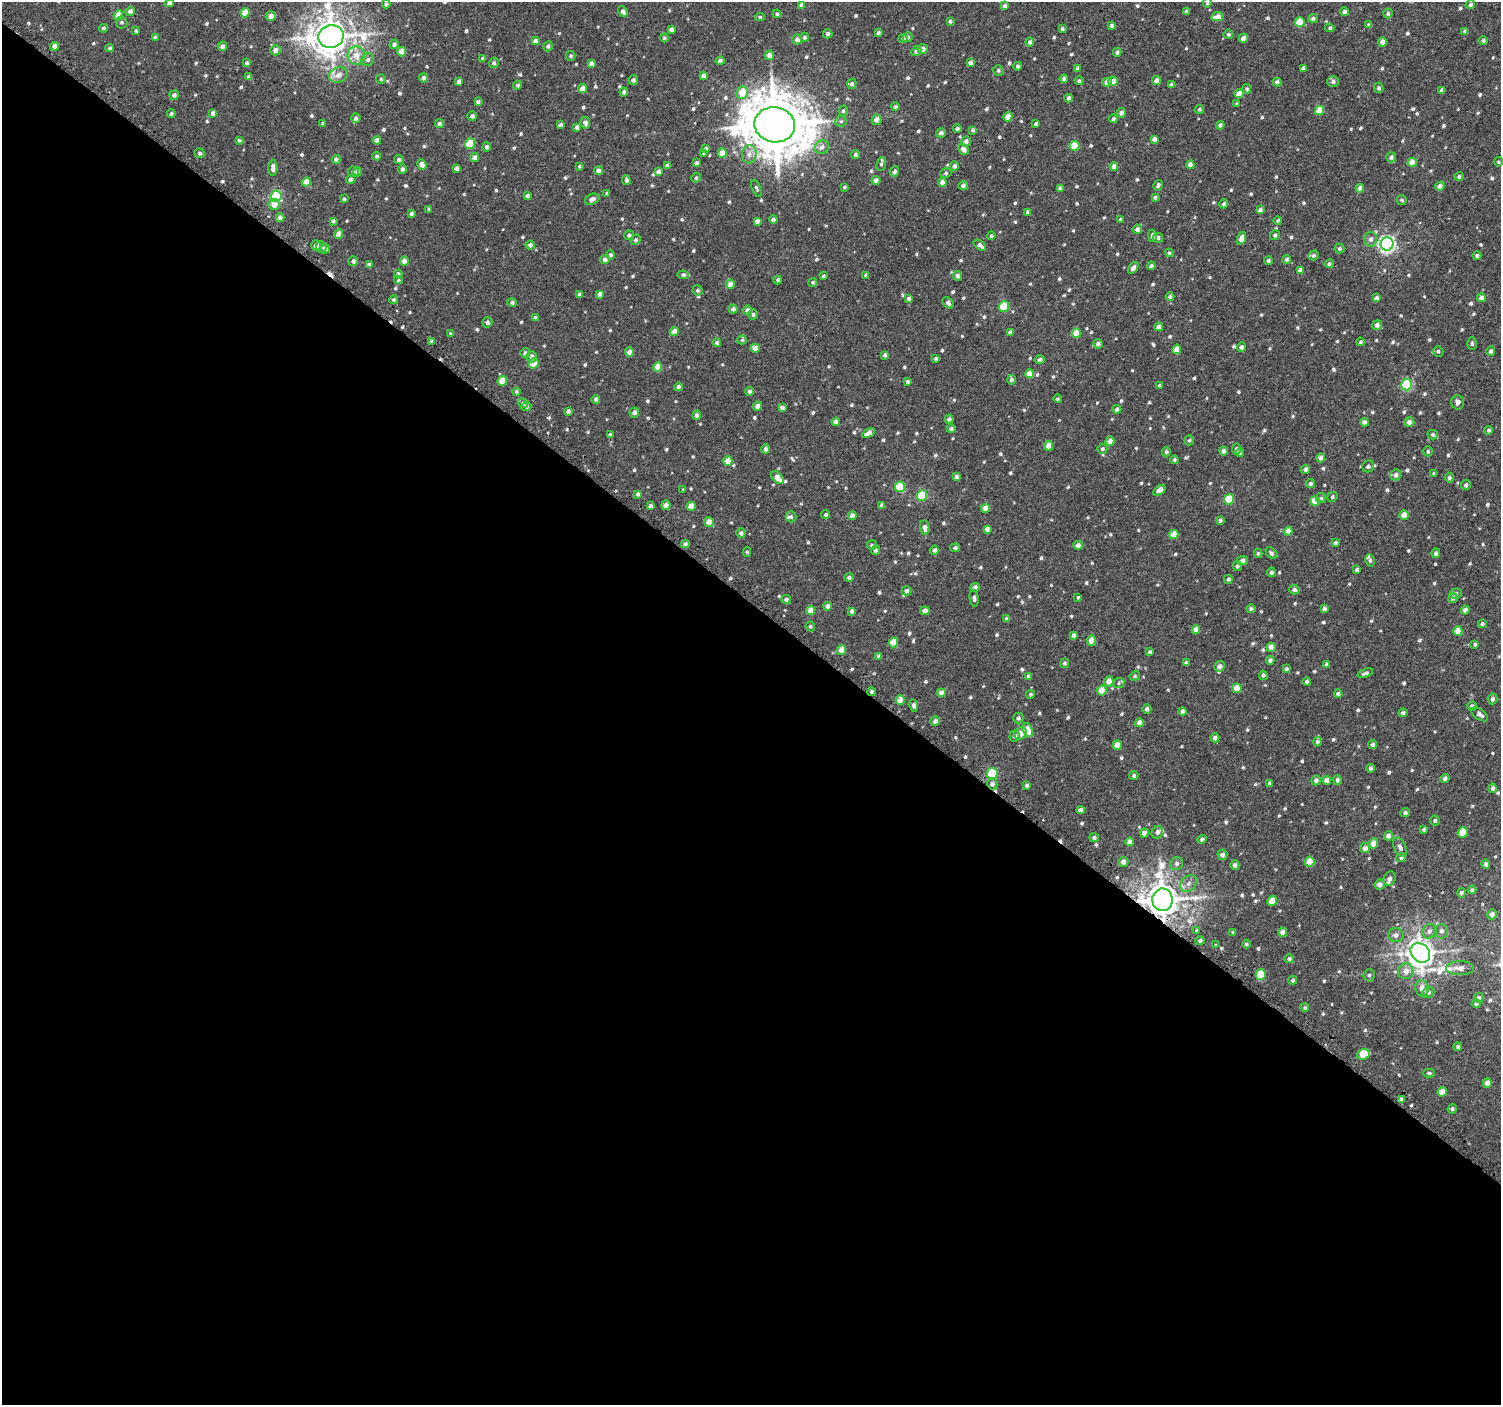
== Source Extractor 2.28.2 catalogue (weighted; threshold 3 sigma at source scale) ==
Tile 14 of 4 x 4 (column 2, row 4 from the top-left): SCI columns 1507-3005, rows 185-1587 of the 6016 x 6045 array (HDU 1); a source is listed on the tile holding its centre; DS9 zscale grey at full resolution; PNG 1503 x 1407 px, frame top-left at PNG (2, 2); each listed source drawn as its Kron ellipse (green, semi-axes under 4 px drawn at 4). Shown black and unused: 57% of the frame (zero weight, under 2 of 3 exposures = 2% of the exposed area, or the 3 px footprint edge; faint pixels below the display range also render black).
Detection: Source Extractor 2.28.2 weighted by HDU 2 'WHT'; one run over the whole footprint, this tile lists its part. Background 8.43e-04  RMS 0.003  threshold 0.0137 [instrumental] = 3 sigma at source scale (4.5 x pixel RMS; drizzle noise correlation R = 1.50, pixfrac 1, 0.0396/0.0396 arcsec/px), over >= 5 px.
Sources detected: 817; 4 cosmic-ray / hot-pixel residue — neither listed nor drawn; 8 inside a brighter listed object's ellipse — not listed separately; of the other 805, all 500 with FLUX_AUTO >= 0.506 (the completeness limit of this list) listed and drawn (305 fainter detections not listed), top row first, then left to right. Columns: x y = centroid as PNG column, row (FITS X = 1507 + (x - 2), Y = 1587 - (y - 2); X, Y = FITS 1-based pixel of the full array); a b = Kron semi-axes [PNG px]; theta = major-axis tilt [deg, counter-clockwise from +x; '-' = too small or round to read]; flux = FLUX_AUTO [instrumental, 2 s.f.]
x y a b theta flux
169 3 4 4 - 1.1
1207 3 5 4 - 0.51
386 4 4 4 - 0.79
802 5 4 4 - 1.5
1470 5 5 4 - 0.8
1005 6 4 4 - 1.2
130 11 5 4 - 1.3
623 12 6 4 -54 1.1
1186 12 4 3 - 1
1345 12 4 4 - 1.2
245 13 5 4 - 4.7
1388 13 5 4 - 0.81
777 14 4 4 - 0.63
118 15 5 4 - 4.1
271 16 5 5 - 1.9
760 17 5 4 - 0.51
1217 17 6 4 7 2.7
1313 18 5 4 - 0.62
950 21 4 4 - 0.65
121 22 6 6 - 0.66
1300 22 5 4 - 8
1111 25 4 4 - 0.85
1369 25 4 4 - 0.64
103 28 4 4 - 0.54
1330 28 4 4 - 0.55
1062 29 4 3 - 0.64
671 30 4 4 - 1.3
136 31 4 3 - 0.56
1465 31 4 4 - 1
878 33 4 4 - 0.66
828 34 5 4 - 0.87
1228 34 5 4 - 0.76
155 37 4 4 - 0.52
331 37 12 11 - 650
804 37 4 4 - 0.86
908 37 5 4 - 0.72
664 38 4 4 - 0.63
903 38 5 4 - 0.59
1243 38 5 4 - 1.9
797 39 5 5 - 1.2
1483 40 4 4 - 0.69
535 41 4 4 - 1.7
1030 42 4 4 - 1.1
1382 42 4 4 - 1.7
394 44 5 4 - 0.91
55 46 4 4 - 2.1
222 46 5 4 - 1.1
548 46 5 4 - 0.68
110 48 4 4 - 0.66
923 49 5 5 - 1.6
275 50 5 5 - 1.6
916 51 5 4 - 1.1
402 52 4 4 - 3.5
1117 52 4 4 - 0.67
769 55 5 4 - 1.9
356 56 9 8 - 3.5
571 56 5 5 - 0.6
483 58 4 4 - 0.8
368 60 6 6 - 1
720 61 4 4 - 0.98
247 63 4 4 - 0.94
494 63 5 4 - 0.74
970 63 4 4 - 1.3
592 64 4 4 - 1.7
1018 66 4 4 - 0.82
1303 68 4 3 - 0.83
1077 69 3 3 - 0.61
998 70 5 5 - 0.53
338 75 9 7 17 2.3
703 76 4 4 - 1.4
249 77 4 4 - 0.89
424 78 4 4 - 1
381 79 5 4 - 0.63
1064 79 4 4 - 1.1
633 80 5 4 - 0.89
1157 80 4 4 - 1.9
459 81 4 4 - 1.1
1079 81 4 4 - 0.66
1113 81 5 4 - 2.7
1107 82 5 4 - 2.4
1277 82 4 4 - 0.89
1333 82 6 5 - 0.91
852 84 5 4 - 0.77
518 85 4 4 - 0.74
1172 85 4 4 - 1.1
582 88 4 4 - 2.6
1379 88 5 4 - 0.75
1247 89 5 4 - 0.66
1442 90 4 3 - 0.8
624 92 4 4 - 0.91
742 92 6 5 - 5.9
1239 94 4 4 - 2.9
174 95 5 4 - 0.96
1069 98 4 4 - 1.1
478 102 4 4 - 0.93
1237 103 4 4 - 0.51
895 107 4 4 - 0.75
1199 109 5 4 - 0.52
1319 110 5 4 - 5.6
843 111 5 4 - 0.55
213 113 4 4 - 1.2
1121 113 5 4 - 1
171 114 4 4 - 0.6
472 116 5 4 - 0.92
1008 117 4 4 - 3.6
356 118 5 4 - 1.2
1113 119 4 4 - 0.85
876 120 5 5 - 1.7
841 121 6 5 - 0.57
585 123 6 5 - 1.2
323 124 3 3 - 0.6
439 124 4 4 - 0.71
1036 124 3 3 - 0.84
560 125 4 3 - 0.94
775 125 20 17 -10 1800
1220 125 4 4 - 0.97
577 127 4 4 - 1.4
957 129 4 4 - 0.71
973 130 4 4 - 0.91
941 133 5 5 - 0.87
1154 139 4 4 - 1.3
239 140 4 4 - 0.65
377 140 4 4 - 1.1
966 141 5 4 - 1.4
470 144 5 5 - 11
1074 146 5 5 - 9
487 147 4 4 - 0.83
822 147 7 6 - 1.5
706 148 4 3 - 0.52
963 149 6 4 -56 1.8
200 153 5 4 - 0.69
722 153 4 4 - 4.1
704 154 3 3 - 1.4
749 154 9 7 85 1.7
855 154 4 4 - 0.89
377 156 4 4 - 0.6
475 157 4 4 - 1.9
1391 157 5 5 - 1
336 159 4 4 - 1.4
399 160 4 4 - 0.73
1412 162 4 4 - 4
1498 162 5 4 - 0.52
696 163 4 4 - 0.68
422 164 5 4 - 2
881 164 7 5 80 0.7
667 165 4 4 - 1.1
1190 165 4 4 - 1.6
579 166 3 3 - 0.52
954 166 5 4 - 1.1
1114 166 4 4 - 2.1
273 168 8 4 89 1.7
456 168 4 4 - 1.2
402 169 5 4 - 0.91
358 171 5 4 - 1.2
598 171 4 4 - 1.7
659 171 4 4 - 1.3
895 171 5 4 - 0.83
353 172 5 5 - 0.52
946 173 5 5 - 0.62
1459 176 4 4 - 0.62
696 178 5 4 - 0.68
350 179 4 4 - 1.1
626 180 5 4 - 0.93
876 180 4 4 - 1.5
306 182 4 4 - 3.2
942 182 4 4 - 1.7
1158 185 5 3 - 0.73
963 186 5 4 - 1.2
1440 186 4 4 - 1.6
845 187 3 3 - 0.52
756 188 9 4 -68 0.57
1060 188 4 4 - 0.87
1360 188 4 4 - 1.7
607 193 4 4 - 0.67
276 196 6 5 - 31
527 196 4 3 - 0.78
1155 197 4 3 - 0.63
344 199 3 3 - 0.56
592 199 7 5 21 1.4
1402 200 5 4 - 0.63
1224 204 4 4 - 0.99
274 205 6 5 - 2.4
429 209 4 3 - 0.62
1260 210 4 4 - 1
1028 212 4 4 - 1.3
411 214 4 3 - 0.83
280 218 4 4 - 1.7
773 219 4 4 - 0.99
1121 219 3 3 - 0.71
1278 220 4 4 - 0.57
333 221 4 4 - 0.79
757 221 4 4 - 1.3
1137 229 5 4 - 1.2
339 234 5 4 - 2.8
629 235 5 4 - 0.96
1275 235 5 4 - 0.79
991 236 4 4 - 0.55
1152 236 6 4 -90 1
1158 238 5 5 - 1.1
1241 238 6 4 70 2.1
1371 239 7 6 - 1.3
636 240 5 5 - 0.7
1387 244 6 6 - 97
316 245 5 5 - 1.8
530 245 4 4 - 0.98
980 245 7 4 -39 1.1
321 247 5 5 - 0.72
1339 248 5 5 - 0.78
325 249 4 4 - 1.2
1169 253 4 4 - 0.52
610 255 4 4 - 0.74
1314 255 5 5 - 0.79
1477 256 4 4 - 0.74
605 259 5 4 - 1.1
1287 259 4 4 - 0.79
353 261 5 4 - 1
404 261 4 4 - 1.8
1268 261 4 4 - 0.56
1329 264 4 4 - 0.58
369 265 4 4 - 1.3
1151 266 4 4 - 1
1133 268 7 4 54 1.5
1300 270 4 4 - 1.4
398 274 4 4 - 0.9
683 275 6 4 -9 0.81
866 275 4 3 - 0.51
823 276 3 3 - 1.1
957 276 5 4 - 0.96
398 280 4 4 - 0.52
778 280 4 3 - 0.76
813 282 4 4 - 0.57
730 284 4 4 - 3.2
698 290 5 5 - 0.73
579 294 4 4 - 1.2
600 294 4 4 - 1.6
1170 296 4 4 - 0.78
909 298 4 4 - 0.9
1376 298 4 4 - 1.4
1482 298 4 4 - 1.8
394 300 4 4 - 0.57
512 303 5 4 - 0.81
948 303 6 4 -46 1.1
1004 306 5 5 - 12
733 309 4 4 - 1.1
747 310 5 5 - 1.6
753 314 5 5 - 0.65
535 318 4 4 - 0.92
488 322 5 5 - 0.78
1377 325 4 4 - 1.4
1159 327 4 4 - 2
674 332 4 4 - 2.7
1010 332 4 4 - 1
451 333 4 3 - 0.71
1076 333 5 4 - 5.4
742 340 5 4 - 0.57
431 342 4 4 - 0.74
1360 342 4 4 - 0.55
717 343 4 4 - 0.94
1098 344 5 4 - 1
1472 344 6 5 - 0.54
1241 347 5 4 - 1.1
755 348 4 4 - 2.8
1177 349 5 4 - 4.1
1438 351 5 5 - 0.66
1491 351 5 4 - 0.88
630 352 4 4 - 2.3
525 353 5 5 - 0.98
885 355 4 4 - 0.87
532 357 6 5 - 1.3
936 359 4 4 - 0.66
1040 360 5 4 - 1.2
534 363 5 5 - 7.5
658 367 5 4 - 4.8
1030 374 4 4 - 3.5
1011 380 5 4 - 0.88
502 381 5 4 - 5.6
908 382 3 3 - 0.64
1160 385 4 3 - 0.53
1407 385 5 5 - 28
678 387 4 4 - 0.93
516 391 4 4 - 0.54
750 391 4 4 - 1
596 399 4 4 - 0.97
1058 399 4 4 - 0.52
1458 402 7 6 - 1.2
523 403 5 4 - 0.78
526 406 5 4 - 0.79
757 406 4 4 - 1.8
782 408 4 4 - 1.3
1117 409 4 4 - 0.94
568 411 4 4 - 0.91
634 413 5 4 - 1.1
697 415 5 4 - 1.1
949 419 4 4 - 0.96
836 422 4 4 - 1.8
1365 422 4 4 - 1.4
1409 422 5 5 - 1.7
951 429 4 4 - 0.88
1489 430 4 4 - 0.63
868 433 7 4 32 1.9
610 435 3 3 - 0.73
1433 435 5 4 - 0.65
1189 440 5 4 - 0.6
1110 441 4 4 - 2.1
1049 446 5 4 - 3.4
766 449 4 4 - 1.1
1102 449 5 5 - 0.7
1237 449 5 4 - 1
1223 451 4 4 - 1.2
1428 451 5 4 - 0.6
1166 452 4 4 - 0.64
1240 453 4 4 - 0.58
1321 458 4 4 - 2.1
1174 460 4 4 - 0.56
728 461 5 4 - 3.9
1368 466 6 5 - 0.95
1306 469 4 4 - 1.2
1434 474 4 3 - 0.58
1396 475 6 5 - 0.99
957 476 4 4 - 0.99
778 478 7 5 -46 3.1
1449 478 5 4 - 0.8
1310 484 4 4 - 0.78
1466 485 5 4 - 0.61
900 487 5 5 - 14
683 489 4 3 - 0.63
1159 490 7 4 36 2
638 494 4 3 - 0.78
922 496 5 5 - 17
1332 497 5 4 - 0.58
1321 498 5 5 - 0.52
1229 499 5 5 - 9.4
1315 501 5 4 - 4.8
666 505 5 4 - 2.1
882 505 4 4 - 1.4
650 506 4 4 - 1.1
691 506 4 4 - 3.4
986 508 4 4 - 3
826 515 4 4 - 0.52
1404 515 4 4 - 3.1
852 516 4 4 - 2.2
791 517 5 5 - 0.64
1220 520 4 4 - 0.67
709 522 5 4 - 2.7
925 527 7 4 -83 1.7
987 529 4 4 - 1.5
1288 531 4 4 - 2.3
741 533 4 4 - 0.89
1174 534 4 4 - 3.9
1335 543 4 4 - 0.63
685 544 4 4 - 1.1
872 545 5 5 - 0.53
1078 545 4 4 - 1.5
955 548 5 4 - 0.68
875 550 5 4 - 1
934 550 5 4 - 0.94
747 552 5 4 - 0.56
1258 553 4 3 - 0.52
1271 553 7 4 -47 0.76
1436 553 5 4 - 0.93
1243 560 5 4 - 1.2
1370 560 6 4 -79 0.58
1237 566 5 4 - 0.67
1357 570 4 3 - 0.9
1271 572 4 4 - 0.77
849 577 4 4 - 0.74
1228 579 4 4 - 0.67
975 588 4 4 - 2.1
1294 590 5 4 - 0.88
906 591 5 4 - 1.1
1456 593 6 5 - 0.7
1078 597 3 3 - 0.51
974 598 8 4 -84 0.99
1453 598 5 4 - 0.85
786 599 5 4 - 0.76
827 606 4 4 - 1.2
1251 609 5 4 - 0.78
1324 609 4 4 - 1.1
811 610 4 4 - 3.7
1465 610 4 4 - 1.4
852 611 4 4 - 1.1
925 611 5 4 - 1.4
1007 619 4 4 - 0.73
1482 624 4 4 - 0.81
810 626 5 4 - 0.54
1196 630 4 4 - 2.7
1458 631 4 4 - 3.6
1074 635 4 4 - 0.98
1091 641 5 4 - 3.2
893 642 5 4 - 5.6
1475 644 4 4 - 0.65
1271 647 4 4 - 2.4
841 650 5 4 - 2.3
1150 652 4 3 - 0.66
879 656 4 4 - 0.64
1270 660 4 4 - 0.9
1064 663 5 4 - 0.67
1186 663 4 4 - 0.76
1326 664 4 4 - 0.58
1220 666 5 5 - 1.1
1286 669 4 4 - 0.68
1365 673 8 4 18 0.88
1263 675 5 4 - 0.64
1029 676 4 3 - 0.8
1135 676 5 4 - 0.59
1109 681 5 5 - 2.9
1307 682 4 4 - 0.66
1119 683 6 5 - 0.51
1237 688 5 4 - 3.7
1102 691 5 4 - 5
872 692 4 4 - 0.63
941 693 4 4 - 2
1030 694 4 4 - 0.51
1338 694 4 4 - 0.73
1492 699 5 5 - 0.97
900 700 4 4 - 4.2
914 705 6 4 -79 0.89
1472 706 4 4 - 0.95
1147 709 4 4 - 0.97
1183 711 4 4 - 1.3
1403 713 4 4 - 0.75
1480 714 10 5 -35 1.2
1018 718 5 5 - 0.78
935 721 5 4 - 1
1139 723 4 4 - 1.7
1028 730 7 5 -70 5.2
1020 733 6 5 - 2.6
1015 736 5 5 - 0.89
1215 738 4 4 - 1.1
1317 742 5 4 - 0.75
1372 744 4 4 - 0.74
1117 745 4 4 - 3.3
1371 768 4 4 - 0.79
992 773 6 5 - 20
1134 776 4 4 - 0.55
1445 778 5 4 - 1
1316 780 5 4 - 1.2
1327 780 4 4 - 2.5
1337 780 5 4 - 0.73
992 784 5 5 - 1.1
1270 784 4 3 - 0.79
1027 785 4 4 - 0.93
1493 788 5 4 - 1
1081 810 4 4 - 1.4
1405 813 5 4 - 0.67
1435 821 5 5 - 0.56
1424 829 4 4 - 0.7
1157 832 6 5 - 1
1463 832 5 5 - 5.8
1144 833 4 4 - 1.5
1388 836 5 4 - 1.6
1094 838 5 4 - 0.65
1202 839 4 4 - 0.73
1130 842 4 4 - 2.1
1373 843 5 4 - 3.1
1400 847 10 6 -64 1.1
1365 848 5 5 - 1.7
1222 855 5 5 - 1.2
1401 858 5 4 - 0.69
1123 862 5 5 - 1.5
1310 862 5 4 - 5.6
1177 864 6 6 - 0.99
1486 864 4 4 - 0.94
1235 865 5 4 - 1
1390 878 7 6 - 1.4
1188 883 9 7 46 1.4
1380 885 5 5 - 1.7
1472 890 4 4 - 0.72
1462 893 5 4 - 0.83
1162 900 11 10 - 610
1272 901 5 4 - 4
1492 914 5 4 - 1.4
1196 930 4 3 - 0.51
1429 931 7 7 - 1.1
1441 931 7 6 - 0.95
1233 932 3 3 - 0.52
1282 932 4 4 - 1.9
1396 935 8 7 - 1.3
1200 941 4 4 - 0.78
1246 944 4 4 - 0.64
1215 945 3 3 - 0.55
1420 953 11 8 -46 360
1289 959 5 4 - 0.76
1460 968 14 7 0 2.1
1406 971 8 7 - 2.2
1261 974 5 5 - 6.5
1369 975 6 5 - 0.6
1293 980 5 4 - 0.54
1422 988 8 6 -78 2
1429 992 6 5 - 0.7
1479 998 5 4 - 0.72
1476 1004 4 4 - 0.65
1305 1008 4 4 - 0.52
1458 1047 4 4 - 0.63
1363 1054 6 5 - 6.6
1429 1073 6 4 0 0.53
1487 1083 4 4 - 1.9
1442 1092 5 4 - 2.6
1401 1099 4 4 - 1
1452 1109 5 4 - 0.58
Overlapping masked pixels (flux is a lower limit): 2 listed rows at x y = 872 692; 1162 900
Isophote crosses this tile's border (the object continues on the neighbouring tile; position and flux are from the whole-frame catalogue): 2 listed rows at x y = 169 3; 1207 3